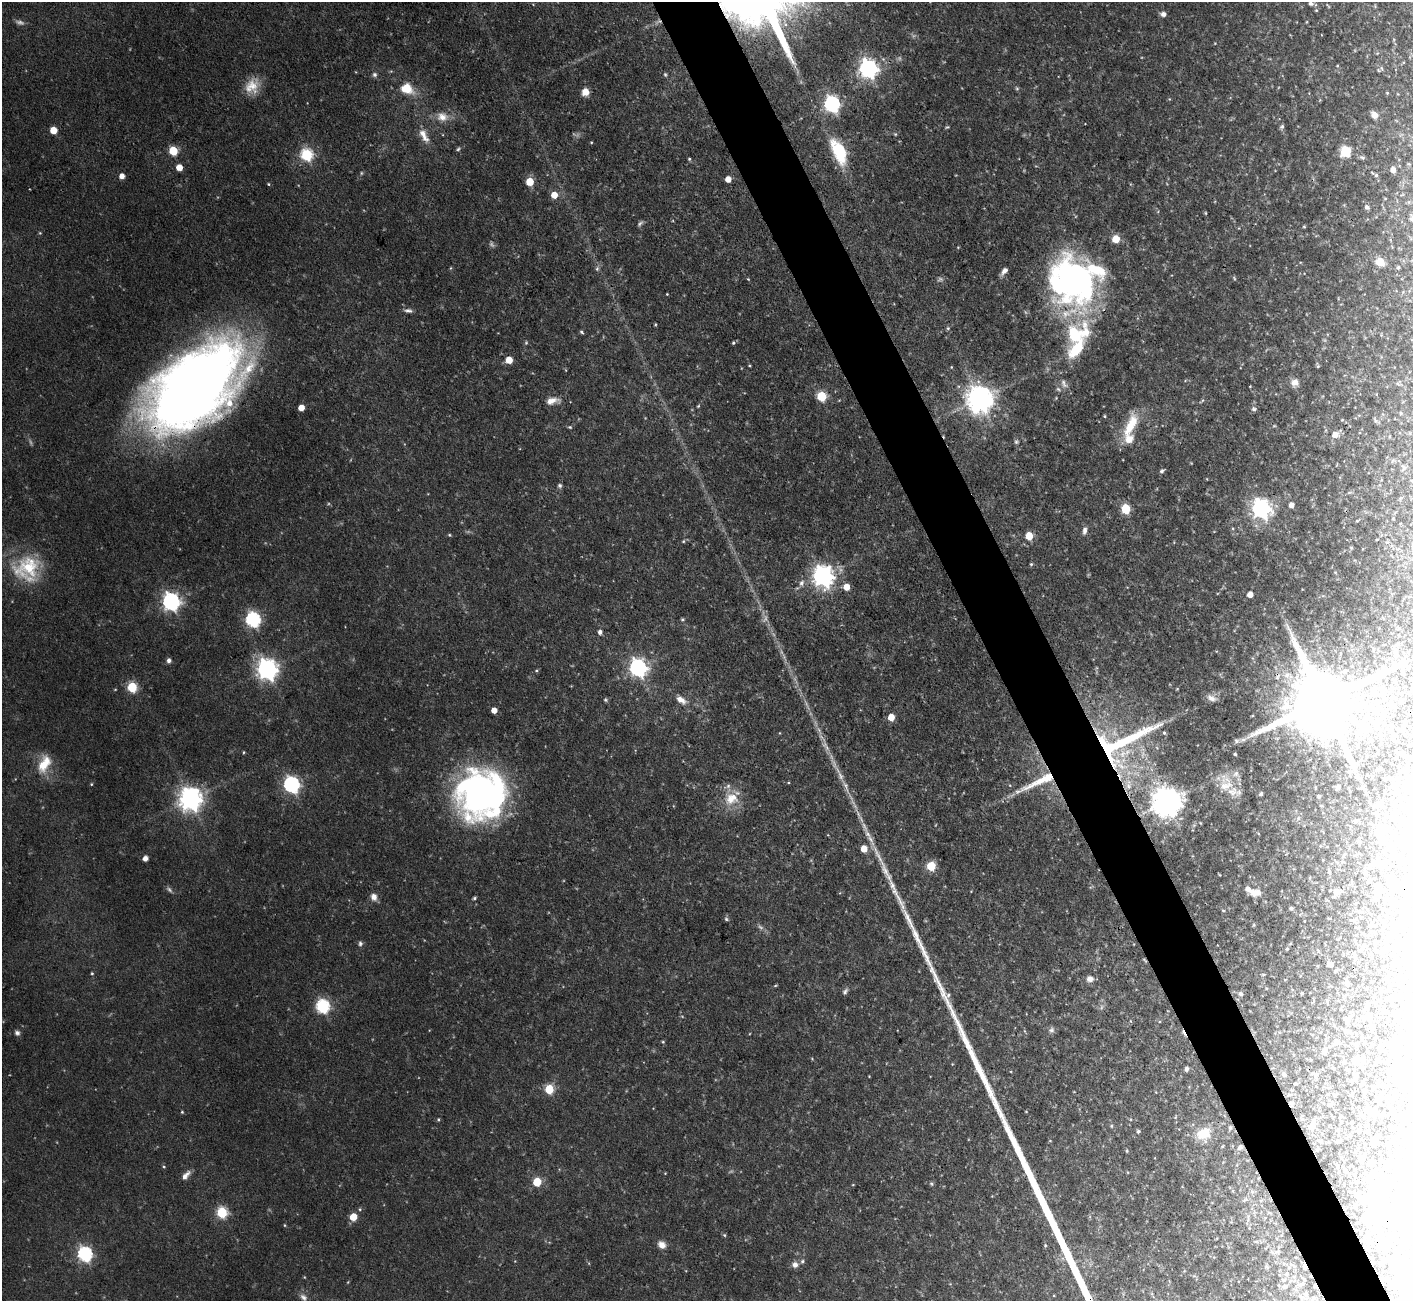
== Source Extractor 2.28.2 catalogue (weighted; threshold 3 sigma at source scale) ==
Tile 6 of 4 x 4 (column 2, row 2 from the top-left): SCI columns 1413-2823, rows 2885-4183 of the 5648 x 5635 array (HDU 1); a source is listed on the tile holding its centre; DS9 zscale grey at full resolution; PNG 1415 x 1303 px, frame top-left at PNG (2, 2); no overlay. Shown black and unused: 5% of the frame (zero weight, under 3 of 4 exposures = <1% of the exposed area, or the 3 px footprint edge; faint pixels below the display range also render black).
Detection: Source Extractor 2.28.2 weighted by HDU 2 'WHT'; one run over the whole footprint, this tile lists its part. Background 0.0581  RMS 0.0044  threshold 0.0199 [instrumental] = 3 sigma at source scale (4.5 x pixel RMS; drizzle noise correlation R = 1.50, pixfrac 1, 0.05/0.05 arcsec/px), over >= 5 px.
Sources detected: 318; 15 too faint to see at this stretch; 39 inside a brighter object's white glare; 5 cosmic-ray / hot-pixel residue — not listed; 12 inside a brighter listed object's ellipse — not listed separately; the other 247 listed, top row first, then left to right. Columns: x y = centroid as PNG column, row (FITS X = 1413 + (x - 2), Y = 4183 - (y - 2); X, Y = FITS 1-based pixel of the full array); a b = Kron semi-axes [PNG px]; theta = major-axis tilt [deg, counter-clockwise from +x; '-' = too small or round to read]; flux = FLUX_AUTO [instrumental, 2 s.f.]
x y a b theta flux
1311 3 5 5 - 1.4
1316 10 4 4 - 0.47
1163 14 6 5 - 2.3
1337 66 4 3 - 0.41
868 68 7 7 - 230
1381 68 6 4 -70 0.67
375 75 6 6 - 1.2
252 86 21 16 44 8.9
1017 88 6 4 0 0.63
407 89 19 13 -23 9.6
585 92 7 7 - 4.9
1387 93 4 4 - 0.42
832 104 7 6 - 130
1374 115 7 6 - 3.4
442 117 16 13 -8 5.9
947 127 6 4 41 0.58
1282 127 6 5 - 0.97
53 130 5 5 - 9.6
895 134 5 4 - 0.6
424 135 21 9 -64 5.3
576 135 13 5 -9 1.1
458 149 6 5 - 0.76
173 151 5 5 - 22
839 151 28 13 -66 24
1345 151 9 9 - 13
307 155 6 6 - 55
1362 157 9 4 -26 0.99
689 159 4 4 - 0.55
179 167 5 5 - 6.2
1393 170 4 4 - 3.1
361 173 5 3 - 0.52
1376 175 4 4 - 0.76
122 176 5 5 - 3.3
728 179 5 5 - 5
530 182 5 5 - 14
268 184 4 4 - 0.5
554 195 5 5 - 7.1
1367 207 5 5 - 1.5
1205 213 4 4 - 0.46
1304 226 4 3 - 0.46
40 233 5 3 - 0.43
1116 239 5 5 - 11
1380 262 8 7 - 7.4
1398 267 5 4 - 0.59
451 268 5 4 - 0.45
597 269 6 5 - 0.93
1004 271 9 5 49 2.3
748 279 5 3 - 0.42
1071 282 53 44 -68 150
667 294 2 2 - 0.33
408 311 11 5 -7 1.7
655 324 4 3 - 0.44
948 328 5 5 - 0.72
581 332 5 4 - 0.72
526 343 5 4 - 0.6
733 343 4 4 - 0.73
1077 349 28 13 52 17
509 360 5 5 - 8.5
750 366 4 2 - 0.47
1318 366 5 4 - 0.58
951 367 4 3 - 0.34
566 370 5 3 - 0.4
1295 382 10 9 - 3.1
1064 384 14 7 -58 2.4
1250 386 3 3 - 0.35
194 387 92 52 43 590
1058 389 7 4 -44 0.78
822 396 6 5 - 30
980 399 9 9 - 630
552 401 18 8 9 4.6
698 406 6 3 45 0.51
301 408 5 4 - 5.5
1254 409 7 6 - 1.2
1105 416 3 2 - 0.53
1375 421 7 5 -46 0.86
1131 425 34 12 66 15
1274 426 5 3 - 0.42
570 427 5 4 - 0.67
1335 434 7 6 - 4.2
1016 442 7 6 - 0.97
1392 461 6 4 71 0.55
1162 471 7 5 43 1
560 486 6 5 - 1
1291 505 5 5 - 2.7
1126 509 6 5 - 27
1261 509 8 7 - 240
1357 521 5 3 - 0.52
1084 531 9 5 82 1.9
449 535 4 3 - 0.54
1029 536 5 5 - 11
1377 539 3 2 - 0.36
683 541 5 4 - 0.6
1031 564 4 4 - 0.64
27 569 37 35 40 31
823 576 8 7 - 320
801 583 10 7 67 2.2
846 587 5 5 - 6.2
1250 594 5 5 - 4.2
171 602 7 7 - 190
682 619 5 5 - 0.69
253 620 7 6 - 100
600 632 6 6 - 1.6
1397 645 6 4 2 0.61
169 660 6 5 - 1.5
638 668 7 7 - 190
267 669 8 7 - 310
536 670 5 3 - 0.53
132 687 6 5 - 32
1212 698 14 8 -20 2.5
606 700 6 5 - 0.81
681 700 13 8 -35 3.9
1323 701 27 17 25 7000
494 710 5 4 - 4.6
891 717 5 5 - 7.2
1365 727 22 11 -52 9.4
1121 743 90 36 28 76
244 752 4 3 - 0.44
1235 754 3 3 - 0.68
44 764 26 14 65 11
1349 772 7 4 -8 0.74
840 774 32 6 -65 6.8
1391 778 3 3 - 0.36
1038 782 60 8 25 17
91 784 4 4 - 0.45
291 784 7 6 - 140
1128 785 19 9 -89 7.7
1226 786 24 14 13 11
1338 787 4 4 - 1.1
481 794 46 45 - 190
1261 794 4 4 - 1.1
1319 796 3 3 - 0.75
190 799 8 8 - 420
731 799 22 18 30 11
1167 802 9 9 - 800
1379 803 6 4 19 0.71
1407 809 6 5 - 1.3
1355 821 4 3 - 0.4
1378 829 10 9 - 3.2
1405 832 11 7 -54 1.9
870 839 24 6 -60 5.6
864 849 5 5 - 8.3
1397 856 12 6 8 1.7
145 858 5 4 - 2.4
1371 865 8 5 44 1.3
931 866 5 5 - 22
1329 872 12 3 -75 0.98
1369 881 4 3 - 0.73
1393 885 7 6 - 2.1
1377 890 10 6 73 3.1
1337 892 8 7 - 3
1255 893 16 9 -7 5.1
374 897 9 7 -73 3
474 898 4 3 - 0.76
1291 908 5 5 - 0.89
1223 910 5 3 - 0.49
1360 911 5 4 - 0.58
726 919 7 5 -37 0.85
1354 920 6 5 - 0.82
1371 925 7 2 19 0.57
1382 929 4 2 - 0.35
1395 929 10 5 63 3.8
1375 942 3 3 - 0.47
360 943 7 6 - 1.1
1287 949 5 4 - 0.53
1355 957 7 5 -68 1
1144 960 8 2 -40 0.46
1330 964 5 4 - 3.1
92 973 4 3 - 0.5
1090 979 9 8 - 2.5
1347 983 12 5 -65 1.4
775 986 6 3 19 0.48
845 992 9 5 59 1.3
1302 993 4 3 - 0.45
1240 994 6 5 - 1.3
1408 997 7 4 54 1
323 1006 7 6 - 82
1366 1008 8 6 52 1.2
1341 1009 3 3 - 0.37
1348 1019 14 7 2 2.1
1370 1020 7 5 68 1.2
1051 1030 8 8 - 1.5
1345 1031 9 7 -71 1.5
17 1033 7 6 - 1.4
663 1042 5 4 - 0.57
1337 1042 11 8 20 2.5
1324 1051 9 7 55 2.4
1311 1060 4 3 - 0.42
1358 1060 14 11 0 4.7
1344 1062 6 5 - 0.9
1333 1068 8 4 -36 0.75
1186 1069 5 4 - 1.2
1347 1069 5 4 - 0.62
1284 1074 6 5 - 1.5
1354 1079 9 5 42 1.3
1410 1082 23 14 -55 29
1295 1084 5 3 - 0.46
1373 1087 4 3 - 0.41
549 1089 5 5 - 24
1364 1091 5 3 - 0.72
1352 1094 5 4 - 0.64
1379 1098 7 5 64 1
1026 1111 3 2 - 0.29
182 1112 4 4 - 0.49
1371 1112 12 10 -35 2.5
438 1119 4 3 - 0.54
1313 1125 13 7 87 2
1111 1126 5 4 - 0.56
1230 1127 5 4 - 0.82
1338 1130 4 4 - 0.44
1138 1131 5 4 - 0.79
1359 1131 4 3 - 0.43
1368 1131 5 4 - 0.54
1203 1134 18 15 23 10
1338 1141 3 2 - 0.55
1376 1143 5 4 - 0.86
1240 1147 6 5 - 1.3
1127 1151 5 4 - 0.53
1364 1156 4 3 - 0.51
164 1167 5 4 - 0.55
665 1173 3 3 - 0.34
186 1175 13 6 51 2.9
1355 1175 2 2 - 0.31
1357 1181 4 3 - 0.54
537 1182 5 5 - 19
931 1184 6 5 - 0.68
1344 1184 3 2 - 0.35
1252 1192 6 6 - 0.99
1358 1195 4 4 - 1.2
1412 1199 16 10 -60 24
1355 1205 4 2 - 0.59
360 1209 5 4 - 0.6
222 1212 6 6 - 42
353 1217 5 5 - 10
1365 1218 8 5 84 1.4
284 1225 4 3 - 0.43
724 1235 5 4 - 0.68
1369 1237 6 3 82 0.63
1384 1241 9 7 -39 3.8
662 1245 10 8 -40 3.3
1045 1245 5 4 - 0.5
85 1254 7 6 - 100
795 1265 8 8 - 2.3
1411 1275 13 7 -6 2.9
304 1277 5 3 - 0.35
348 1282 5 3 - 0.38
1285 1287 3 2 - 0.53
303 1297 12 8 -46 2.6
Overlapping masked pixels (flux is a lower limit): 7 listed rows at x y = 1071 282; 194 387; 1323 701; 1121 743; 1038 782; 1144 960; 1240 1147
Isophote crosses this tile's border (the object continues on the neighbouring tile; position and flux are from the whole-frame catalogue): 5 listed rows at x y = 1311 3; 194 387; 1410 1082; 1412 1199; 1411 1275
Unlisted compact peaks at least as high as the median listed source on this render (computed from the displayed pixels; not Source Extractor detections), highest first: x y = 892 886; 907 917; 932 969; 885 870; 896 893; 903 907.